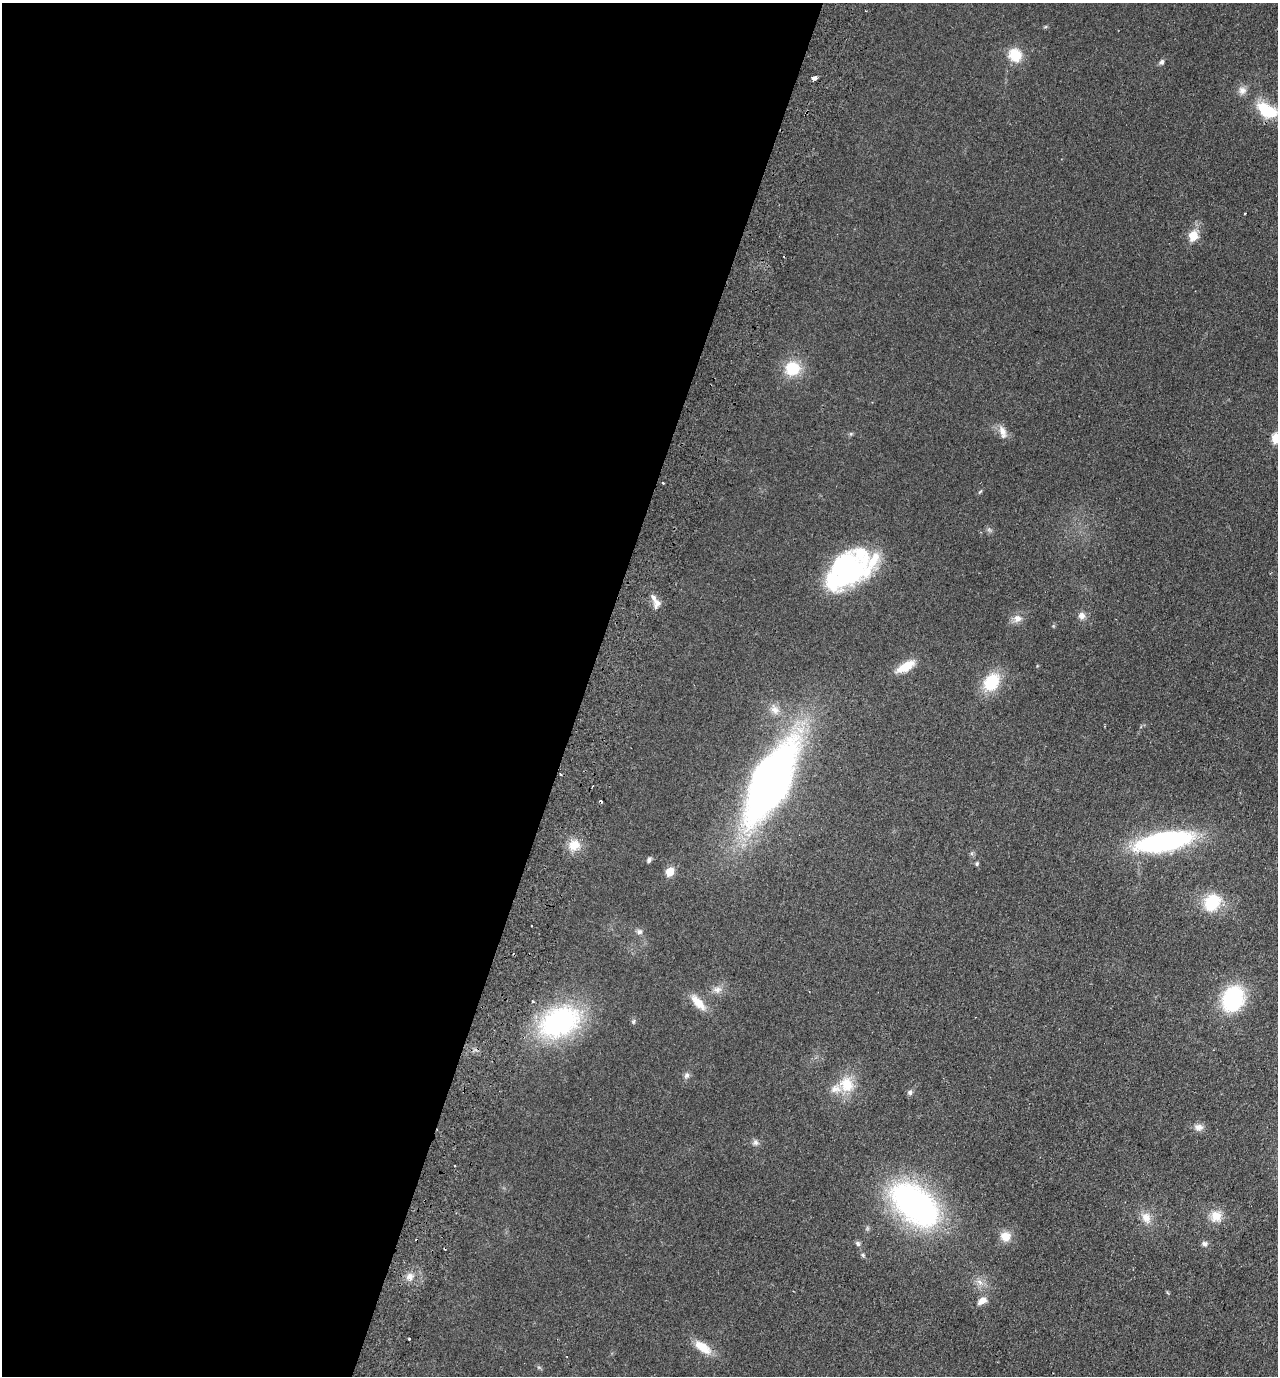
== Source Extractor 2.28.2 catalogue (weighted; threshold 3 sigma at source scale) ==
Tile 5 of 4 x 4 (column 1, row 2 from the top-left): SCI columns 324-1599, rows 2774-4147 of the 5619 x 5546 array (HDU 1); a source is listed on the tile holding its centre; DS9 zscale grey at full resolution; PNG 1280 x 1378 px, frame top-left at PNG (2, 3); no overlay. Shown black and unused: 46% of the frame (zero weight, under 2 of 3 exposures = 3% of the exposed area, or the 3 px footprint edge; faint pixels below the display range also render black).
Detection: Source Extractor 2.28.2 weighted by HDU 2 'WHT'; one run over the whole footprint, this tile lists its part. Background 0.0955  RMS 0.011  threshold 0.0473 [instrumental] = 3 sigma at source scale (4.5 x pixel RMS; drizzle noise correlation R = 1.50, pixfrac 1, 0.05/0.05 arcsec/px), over >= 5 px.
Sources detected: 60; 1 inside a brighter object's white glare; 4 cosmic-ray / hot-pixel residue — not listed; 4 inside a brighter listed object's ellipse — not listed separately; the other 51 listed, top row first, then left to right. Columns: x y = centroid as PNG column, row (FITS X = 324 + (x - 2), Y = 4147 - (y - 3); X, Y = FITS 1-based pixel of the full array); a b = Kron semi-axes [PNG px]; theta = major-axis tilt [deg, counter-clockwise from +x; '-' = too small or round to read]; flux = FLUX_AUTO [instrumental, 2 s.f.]
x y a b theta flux
1015 55 14 13 - 24
1162 62 7 5 64 2.6
814 78 4 3 - 9
1242 90 11 10 - 6.4
1267 111 23 13 -29 46
1244 214 3 3 - 2.3
1193 236 5 5 - 45
792 368 18 17 - 30
1003 432 19 8 -71 8
1276 438 5 5 - 62
663 483 3 2 - 1.6
980 492 7 3 44 1.2
848 568 30 29 - 180
657 604 14 8 78 6
1082 616 9 9 - 5.3
1017 618 12 9 13 7.4
906 667 25 10 30 18
991 682 18 13 53 42
775 710 16 10 -59 9.6
770 782 68 28 63 710
1164 841 46 15 11 230
574 845 15 13 15 15
649 860 7 5 65 2.5
977 864 6 4 88 1.5
670 872 5 5 - 34
1212 902 21 16 50 39
531 925 3 2 - 1.6
639 932 8 7 - 3.6
717 990 11 8 11 5.9
1233 999 25 20 70 90
533 1001 4 3 - 2.7
698 1002 26 9 -48 15
559 1022 45 30 25 170
633 1022 7 6 - 1.8
687 1075 9 7 56 3.3
847 1084 22 19 -63 26
910 1092 7 7 - 2.8
1198 1127 12 8 -9 5.9
755 1142 8 8 - 3.5
915 1204 54 31 -41 270
1216 1216 16 15 - 14
1146 1218 16 12 -66 11
1005 1236 12 11 - 12
858 1244 8 6 -49 2.5
1205 1244 7 7 - 3.3
863 1255 5 5 - 1.6
410 1276 10 9 - 6.3
980 1282 10 6 -28 5.3
982 1301 13 8 33 7.5
409 1339 3 3 - 1.7
703 1347 23 10 -35 19
Isophote crosses this tile's border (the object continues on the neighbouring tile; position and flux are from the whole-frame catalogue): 1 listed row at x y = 1276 438